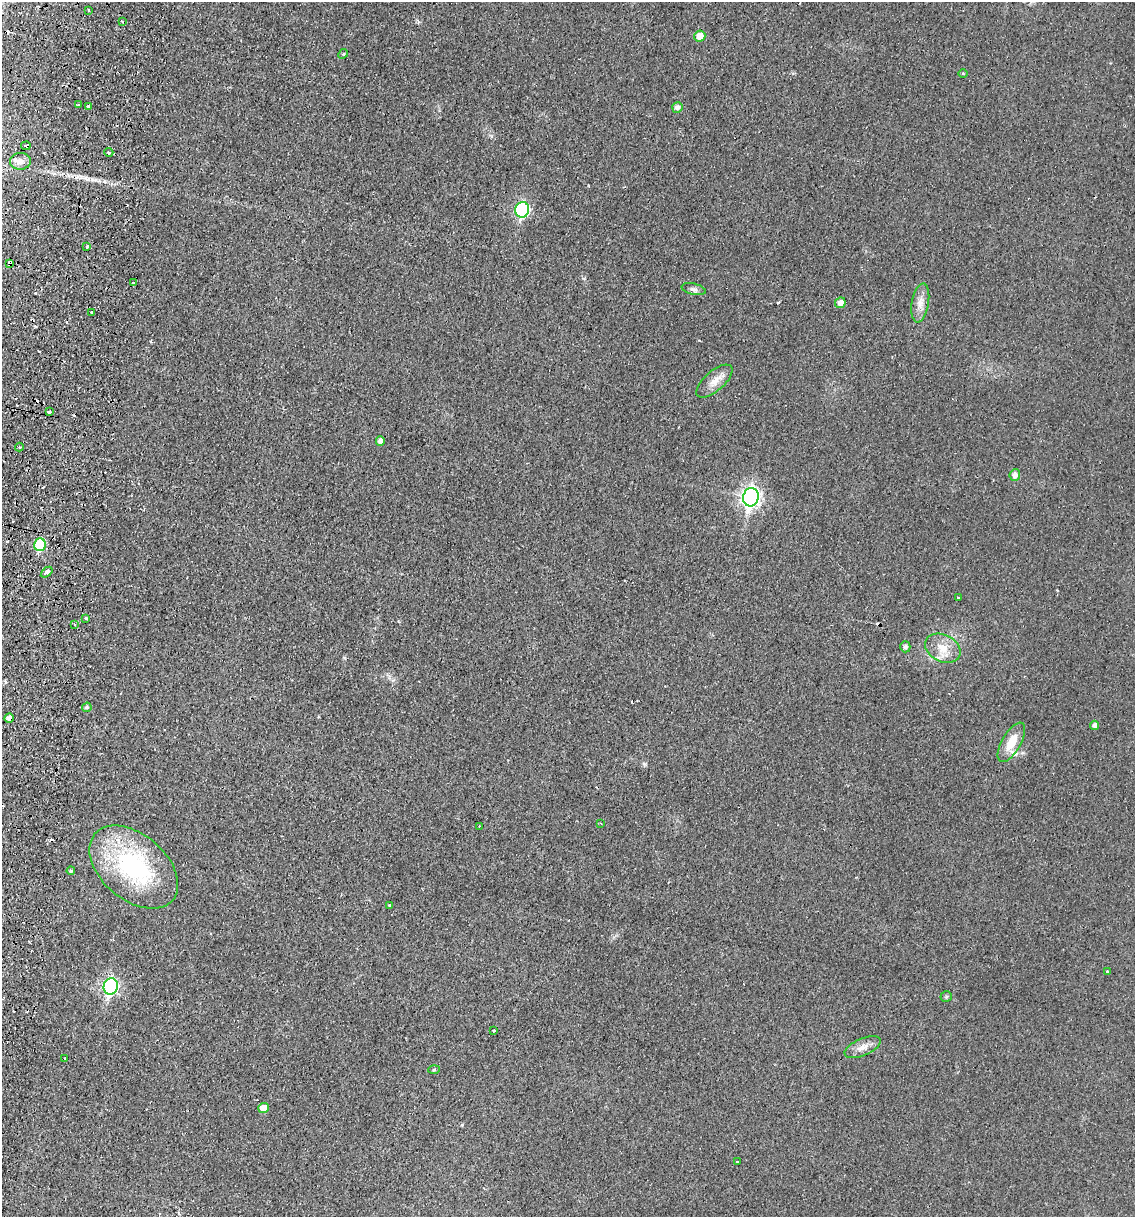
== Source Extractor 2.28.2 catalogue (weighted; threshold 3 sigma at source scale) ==
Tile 7 of 4 x 4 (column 3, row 2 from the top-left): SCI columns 2561-3693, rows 2444-3658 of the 5004 x 4890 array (HDU 1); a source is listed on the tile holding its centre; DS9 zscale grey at full resolution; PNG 1137 x 1219 px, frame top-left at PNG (2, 2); each listed source drawn as its Kron ellipse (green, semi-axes under 4 px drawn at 4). Shown black and unused: <1% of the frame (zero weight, under 2 of 3 exposures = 3% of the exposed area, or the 3 px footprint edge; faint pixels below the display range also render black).
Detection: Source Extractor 2.28.2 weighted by HDU 2 'WHT'; one run over the whole footprint, this tile lists its part. Background 0.0214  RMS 0.0047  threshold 0.0212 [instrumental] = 3 sigma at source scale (4.5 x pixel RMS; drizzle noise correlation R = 1.50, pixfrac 1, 0.05/0.05 arcsec/px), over >= 5 px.
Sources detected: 66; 15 cosmic-ray / hot-pixel residue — neither listed nor drawn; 1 inside a brighter listed object's ellipse — not listed separately; the other 50 listed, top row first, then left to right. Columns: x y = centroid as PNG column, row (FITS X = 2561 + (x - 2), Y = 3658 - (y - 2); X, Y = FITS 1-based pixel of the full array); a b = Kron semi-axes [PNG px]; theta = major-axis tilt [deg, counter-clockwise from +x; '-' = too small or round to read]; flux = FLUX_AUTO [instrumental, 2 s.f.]
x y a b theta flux
89 10 3 3 - 1.3
122 21 3 3 - 0.74
700 36 5 5 - 5.2
343 54 5 4 - 0.6
963 74 5 3 - 0.46
79 105 3 3 - 2.8
89 106 4 3 - 3.2
677 107 5 5 - 2
26 146 5 3 - 5.4
109 152 4 3 - 1.8
20 161 10 8 6 3.3
522 210 8 7 - 67
87 247 3 2 - 0.93
10 263 4 3 - 17
133 283 3 3 - 0.96
694 289 12 5 -12 1.6
840 303 5 5 - 2.9
920 303 20 8 81 4.4
92 312 3 2 - 0.43
714 381 22 10 41 5.3
49 412 4 3 - 1.8
380 441 5 4 - 2
19 447 4 4 - 0.59
1015 475 6 5 - 3
751 497 9 7 80 200
40 545 6 6 - 27
47 572 6 3 39 5.3
958 598 3 3 - 0.94
86 618 3 3 - 0.64
75 625 3 3 - 0.93
905 647 5 5 - 1.4
943 648 19 13 -27 7.7
87 707 5 4 - 1
9 718 4 4 - 2.1
1094 725 4 4 - 1.6
1011 742 22 9 60 8.9
600 823 2 2 - 0.37
479 826 3 2 - 0.69
134 867 51 32 -41 65
71 871 4 4 - 0.8
389 905 3 2 - 0.66
1107 972 3 3 - 0.82
111 986 8 7 - 110
946 997 5 5 - 0.7
493 1030 3 3 - 1.5
863 1047 19 8 23 4.2
65 1059 3 2 - 0.6
434 1070 6 4 3 0.53
263 1108 5 5 - 4.9
738 1162 3 2 - 0.74
Overlapping masked pixels (flux is a lower limit): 3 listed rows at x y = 26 146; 10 263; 9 718
Unlisted compact peaks at least as high as the median listed source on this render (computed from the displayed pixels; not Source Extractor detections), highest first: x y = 645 764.